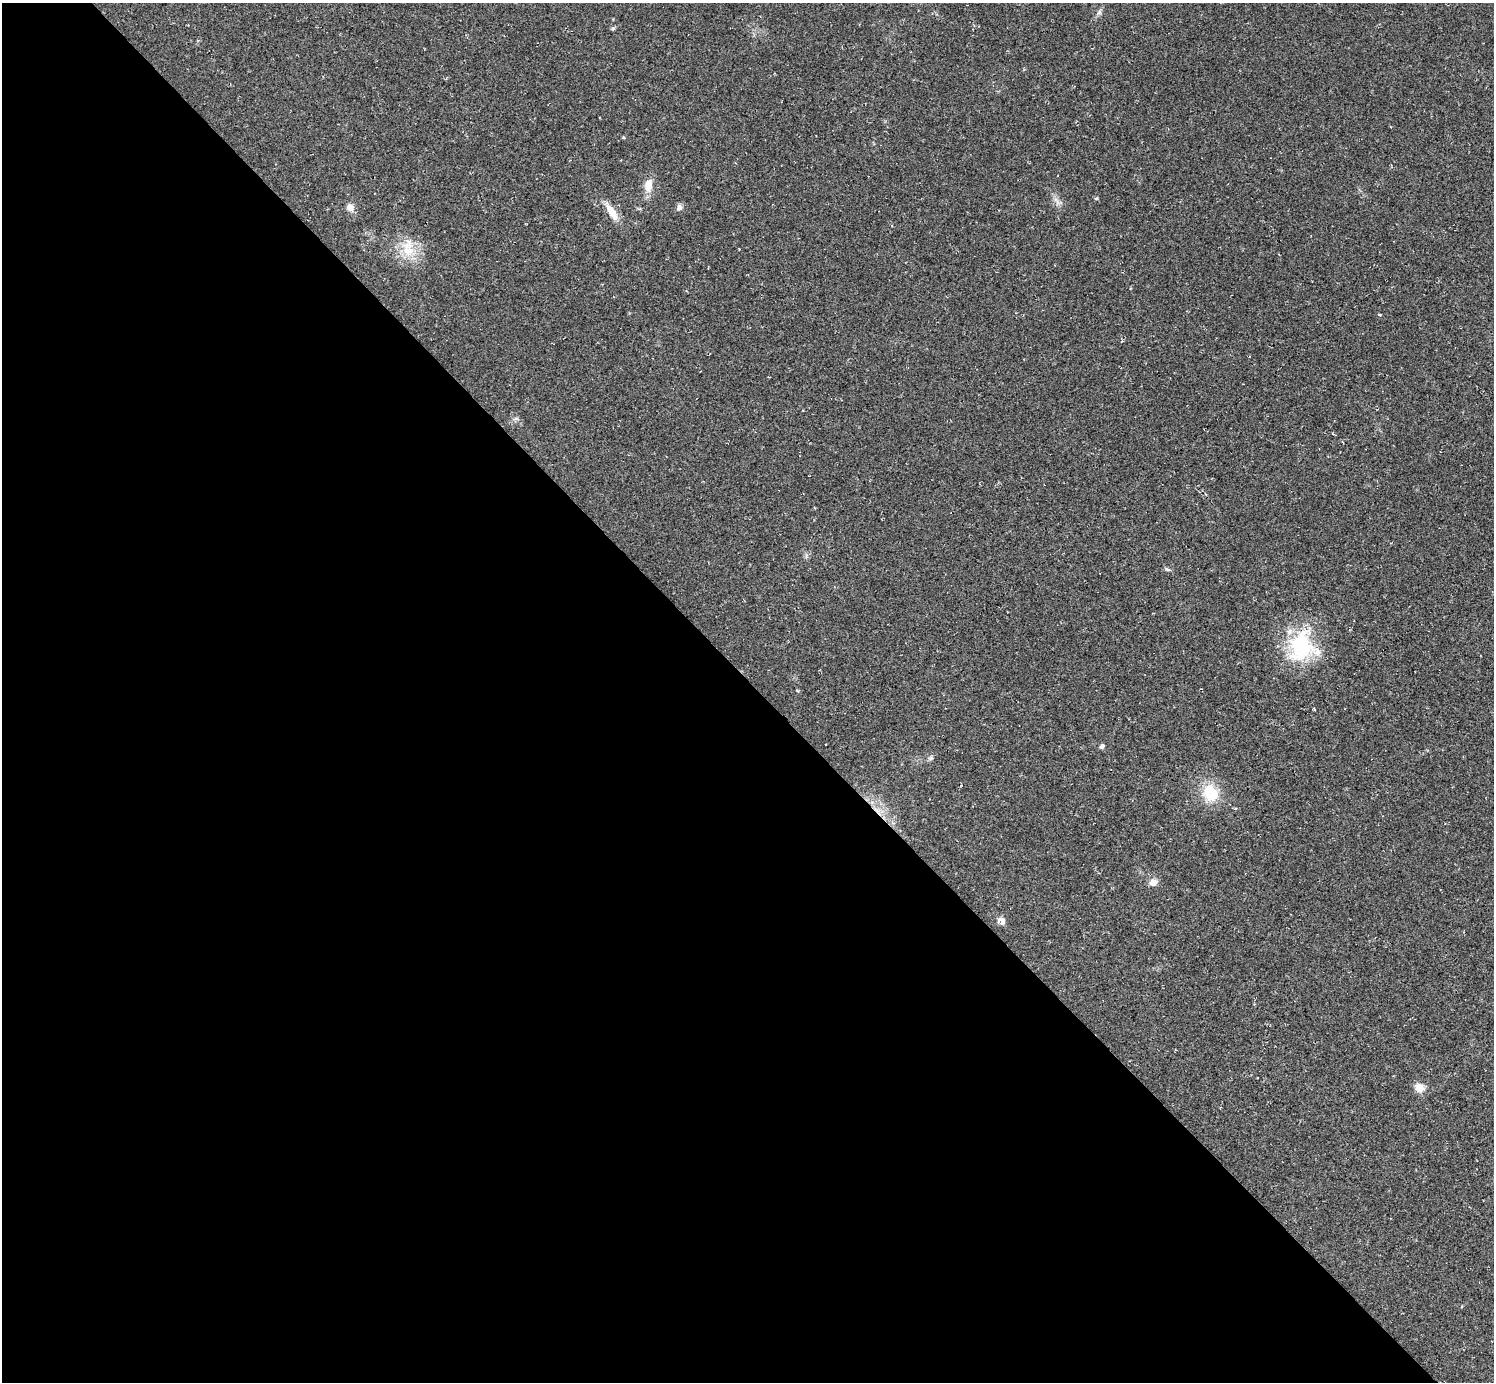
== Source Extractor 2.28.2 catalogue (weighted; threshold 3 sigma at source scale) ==
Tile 9 of 4 x 4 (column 1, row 3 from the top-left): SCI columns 1-1492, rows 1676-3055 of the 5970 x 5968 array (HDU 1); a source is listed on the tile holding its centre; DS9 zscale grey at full resolution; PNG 1496 x 1384 px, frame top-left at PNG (2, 3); no overlay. Shown black and unused: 51% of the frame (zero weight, under 2 of 3 exposures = <1% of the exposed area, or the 3 px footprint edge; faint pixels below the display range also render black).
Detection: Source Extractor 2.28.2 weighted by HDU 2 'WHT'; one run over the whole footprint, this tile lists its part. Background 0.0355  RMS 0.0063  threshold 0.0283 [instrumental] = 3 sigma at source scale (4.5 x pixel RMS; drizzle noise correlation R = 1.50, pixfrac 1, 0.05/0.05 arcsec/px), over >= 5 px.
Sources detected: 19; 2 inside a brighter listed object's ellipse — not listed separately; the other 17 listed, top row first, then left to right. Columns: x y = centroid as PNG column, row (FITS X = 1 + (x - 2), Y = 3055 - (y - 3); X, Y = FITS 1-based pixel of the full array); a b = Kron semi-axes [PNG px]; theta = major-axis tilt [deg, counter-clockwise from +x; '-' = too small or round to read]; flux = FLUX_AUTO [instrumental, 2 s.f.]
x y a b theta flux
1099 12 7 5 60 1.5
613 28 6 4 -19 0.83
623 137 5 3 - 0.52
648 185 18 10 78 7.1
350 207 10 9 - 3.7
679 207 9 7 85 2
612 212 24 8 -57 8.4
408 250 22 17 89 15
1379 315 4 3 - 0.69
1167 569 7 4 -36 1
1301 646 43 30 76 46
1102 746 5 5 - 1.8
931 758 7 6 - 1.3
1210 793 22 18 -54 19
1153 882 11 9 15 3.4
1001 920 9 7 -49 4.3
1419 1087 12 10 -44 5.5
Unlisted compact peaks at least as high as the median listed source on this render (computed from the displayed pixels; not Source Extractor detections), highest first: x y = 1097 198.